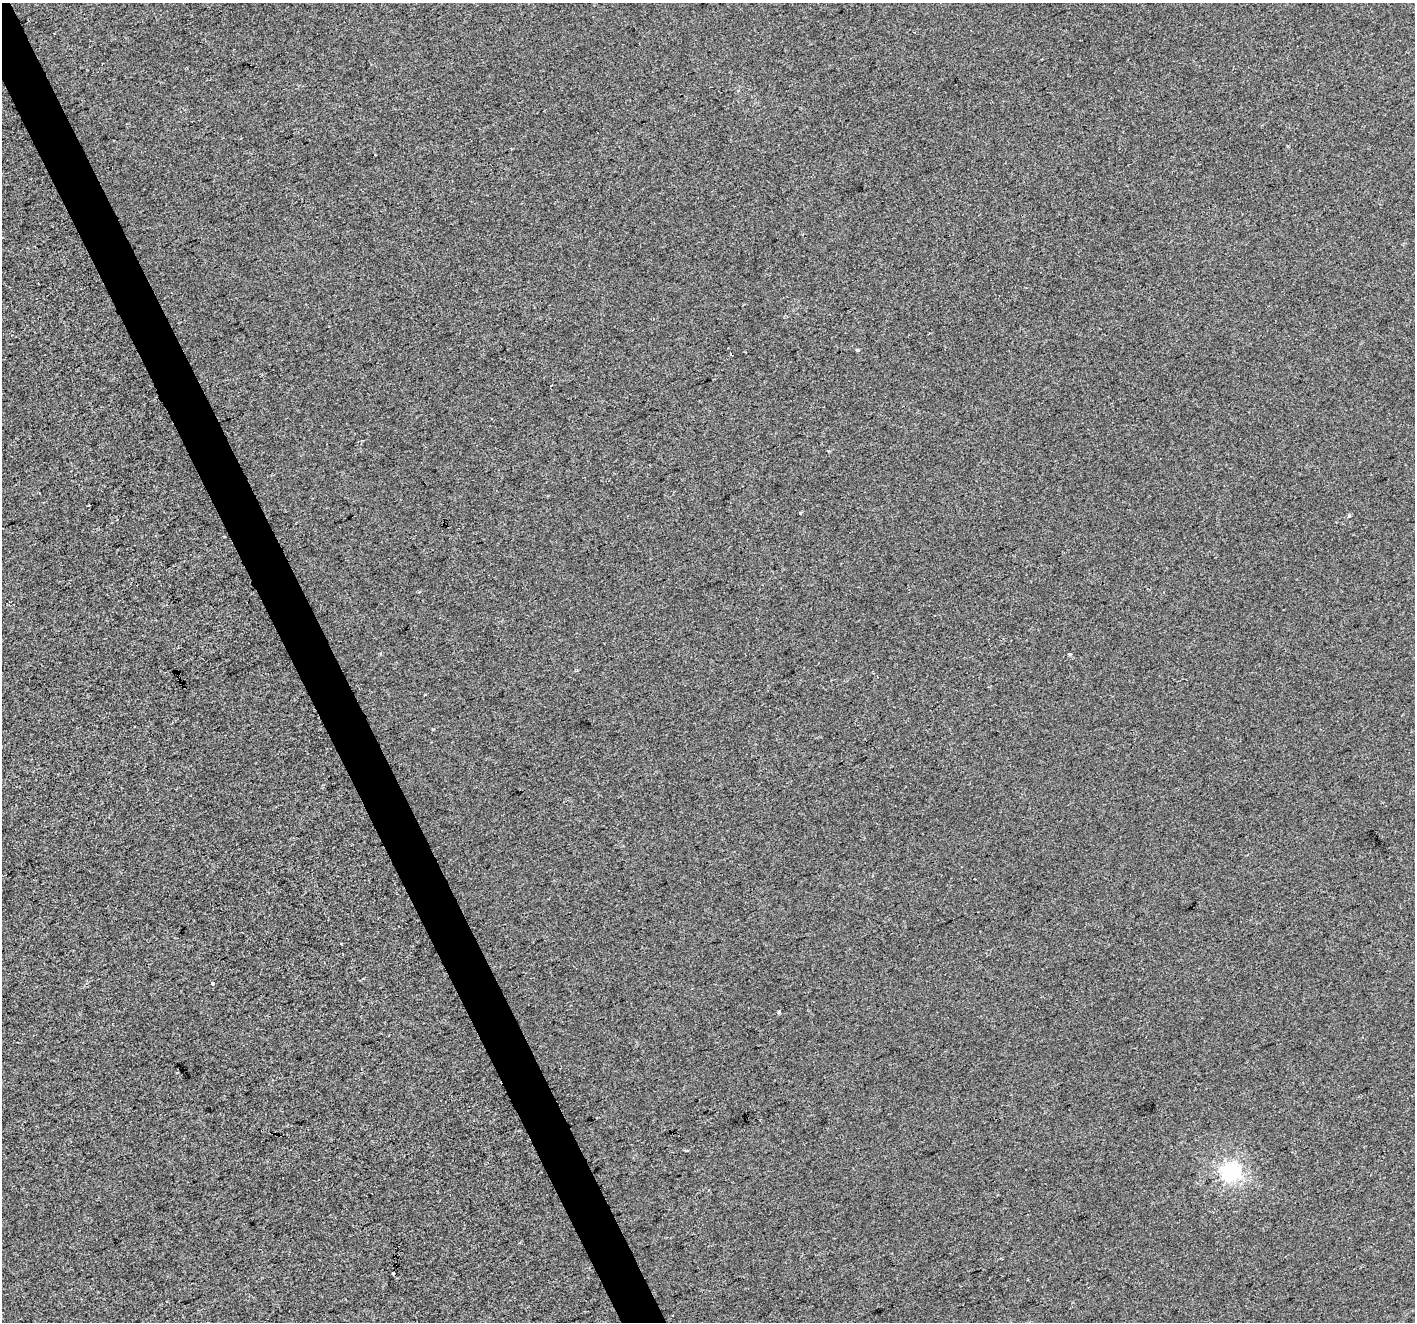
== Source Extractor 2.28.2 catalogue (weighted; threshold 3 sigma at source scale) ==
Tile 11 of 4 x 4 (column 3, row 3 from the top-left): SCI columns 2828-4240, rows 1467-2786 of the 5653 x 5515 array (HDU 1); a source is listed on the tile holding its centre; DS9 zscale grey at full resolution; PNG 1417 x 1324 px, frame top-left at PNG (2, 3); no overlay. Shown black and unused: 3% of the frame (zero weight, under 2 of 3 exposures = <1% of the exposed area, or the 3 px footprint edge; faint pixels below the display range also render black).
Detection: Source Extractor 2.28.2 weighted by HDU 2 'WHT'; one run over the whole footprint, this tile lists its part. Background -2.72e-04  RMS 0.0056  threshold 0.025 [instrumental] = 3 sigma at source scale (4.5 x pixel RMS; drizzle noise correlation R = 1.50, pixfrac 1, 0.0396/0.0396 arcsec/px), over >= 5 px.
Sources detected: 10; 2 cosmic-ray / hot-pixel residue — not listed; the other 8 listed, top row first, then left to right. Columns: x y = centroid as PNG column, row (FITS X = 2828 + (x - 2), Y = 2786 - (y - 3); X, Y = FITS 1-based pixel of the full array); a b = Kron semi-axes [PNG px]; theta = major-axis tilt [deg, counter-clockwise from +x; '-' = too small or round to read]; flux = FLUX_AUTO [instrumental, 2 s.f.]
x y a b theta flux
858 350 5 4 - 0.62
1349 516 4 4 - 1.1
1069 654 3 3 - 0.94
212 984 3 3 - 2.3
779 1012 5 3 - 0.69
686 1150 3 3 - 6.4
1230 1171 7 6 - 210
393 1273 3 3 - 5.3